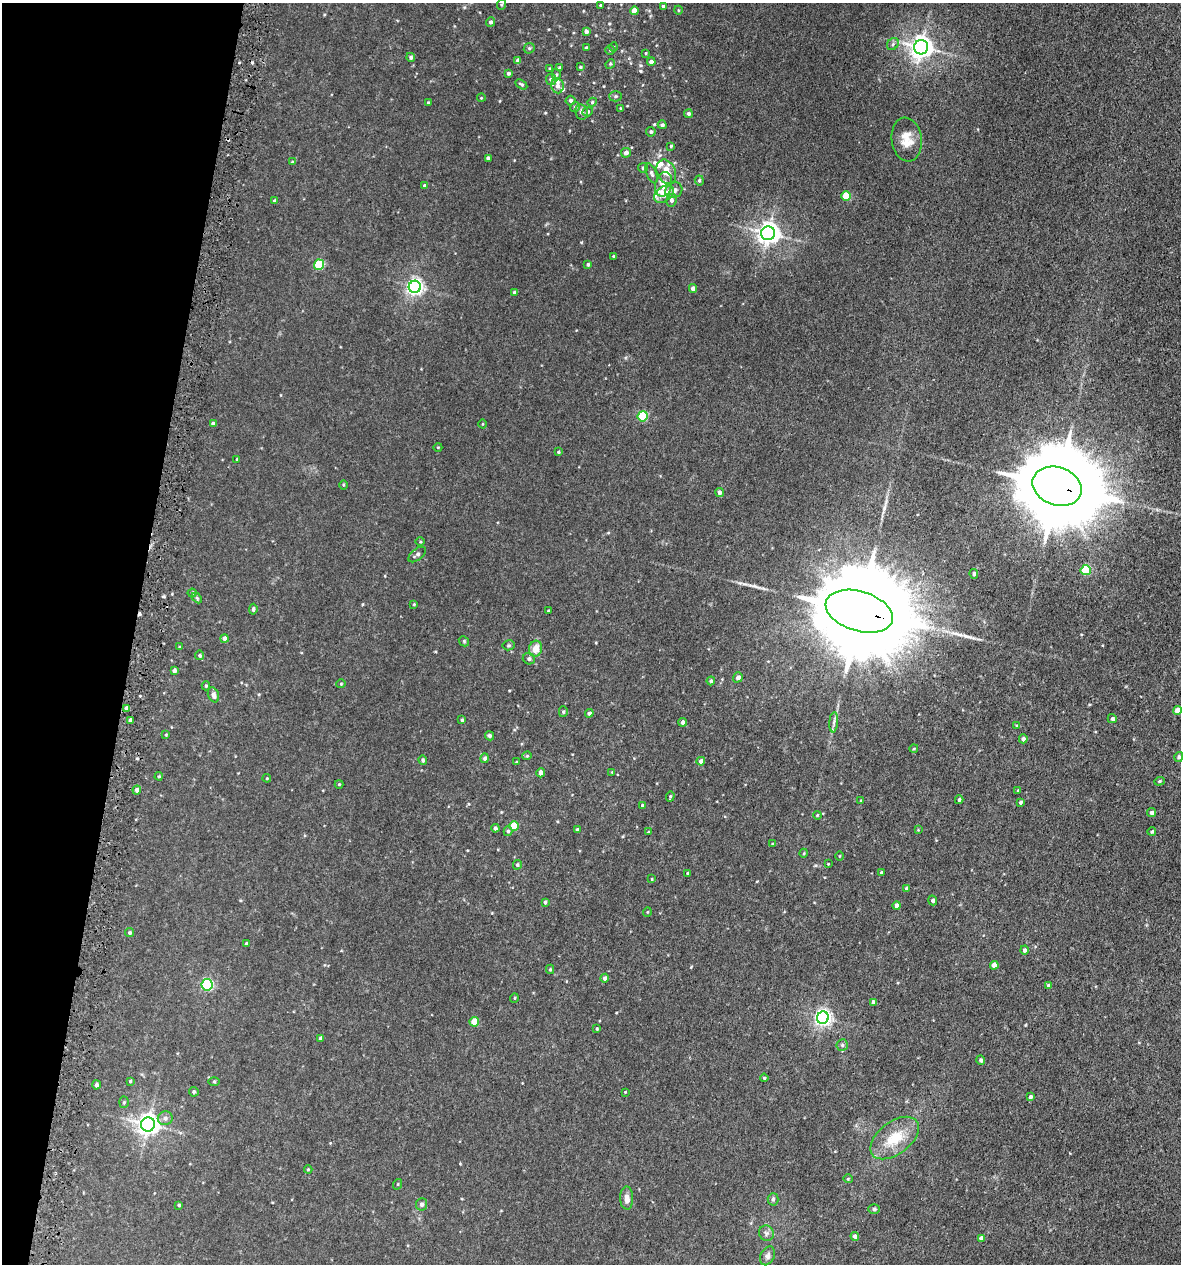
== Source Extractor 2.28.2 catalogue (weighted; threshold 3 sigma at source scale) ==
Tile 9 of 4 x 4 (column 1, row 3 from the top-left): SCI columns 337-1515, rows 1312-2573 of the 5223 x 5150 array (HDU 1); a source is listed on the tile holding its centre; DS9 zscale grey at full resolution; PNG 1183 x 1266 px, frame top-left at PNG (2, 3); each listed source drawn as its Kron ellipse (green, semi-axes under 4 px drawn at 4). Shown black and unused: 11% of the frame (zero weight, under 3 of 5 exposures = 5% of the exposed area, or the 3 px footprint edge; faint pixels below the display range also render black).
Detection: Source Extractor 2.28.2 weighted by HDU 2 'WHT'; one run over the whole footprint, this tile lists its part. Background 0.0171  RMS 0.0029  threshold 0.013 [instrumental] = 3 sigma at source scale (4.5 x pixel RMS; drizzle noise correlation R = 1.50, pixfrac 1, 0.05/0.05 arcsec/px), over >= 5 px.
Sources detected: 195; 3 cosmic-ray / hot-pixel residue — neither listed nor drawn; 5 inside a brighter listed object's ellipse — not listed separately; the other 187 listed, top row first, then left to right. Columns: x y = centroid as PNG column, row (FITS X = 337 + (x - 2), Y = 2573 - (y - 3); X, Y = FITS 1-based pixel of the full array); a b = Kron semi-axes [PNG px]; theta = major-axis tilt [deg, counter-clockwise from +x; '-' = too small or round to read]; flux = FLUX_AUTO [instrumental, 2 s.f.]
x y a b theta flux
502 4 6 3 71 0.32
600 5 3 3 - 0.28
663 6 3 3 - 0.47
678 10 4 3 - 0.25
634 11 4 4 - 3.4
491 22 5 4 - 0.68
586 31 4 4 - 0.97
893 44 6 5 - 0.62
613 47 5 3 - 0.23
921 47 7 7 - 210
529 48 6 5 - 0.42
586 48 4 3 - 0.36
610 50 4 4 - 0.28
646 53 4 3 - 0.26
411 57 4 4 - 0.58
518 60 4 4 - 0.9
651 62 4 4 - 1.2
610 64 5 4 - 0.32
580 67 4 3 - 0.28
560 68 4 3 - 0.46
550 69 4 3 - 0.36
508 73 4 4 - 0.54
556 75 6 4 88 0.41
551 79 5 5 - 0.78
521 84 6 4 -32 0.49
557 86 7 6 - 1.1
615 96 6 5 - 0.46
481 98 4 3 - 0.19
571 100 5 5 - 0.69
428 102 4 4 - 0.24
592 102 5 4 - 0.34
575 107 5 4 - 0.6
620 108 3 3 - 0.3
581 112 8 6 -79 0.93
588 112 5 4 - 0.4
688 114 4 4 - 0.69
662 125 4 4 - 0.64
651 132 5 4 - 0.48
907 140 22 15 -82 4.3
671 146 4 3 - 0.37
626 153 5 5 - 1.2
488 158 4 4 - 1
292 162 4 4 - 0.29
643 168 5 5 - 0.53
666 172 12 9 -66 3.9
651 173 11 5 -67 0.72
699 180 5 4 - 0.51
664 184 12 8 76 2.6
425 186 4 3 - 0.65
674 190 9 7 36 1.4
664 194 11 7 35 3.6
846 196 5 4 - 9
671 200 6 5 - 0.77
274 201 4 3 - 0.33
768 233 7 7 - 190
613 256 3 3 - 0.27
588 264 4 3 - 0.46
319 265 5 5 - 15
415 287 6 6 - 97
693 288 4 4 - 1.5
514 292 4 4 - 0.41
643 416 5 5 - 18
213 424 4 4 - 0.92
483 424 4 3 - 0.21
438 447 4 3 - 0.21
558 452 4 3 - 0.33
237 459 3 3 - 0.26
343 485 5 3 - 0.25
1057 486 25 19 -19 4600
719 492 4 4 - 0.88
420 542 5 3 - 0.26
417 554 10 5 39 0.9
1086 570 5 5 - 17
974 574 5 4 - 0.49
192 593 4 4 - 0.32
197 598 6 3 -46 0.32
414 604 4 4 - 0.25
253 609 5 3 - 0.48
548 611 4 2 - 0.19
859 611 34 20 -17 8200
225 639 4 4 - 1.4
464 641 5 4 - 0.34
509 645 6 5 - 0.41
179 647 3 3 - 0.24
536 649 8 6 75 2.8
200 655 5 4 - 0.46
529 659 6 5 - 0.59
174 671 4 4 - 0.84
738 677 5 4 - 1
711 681 4 4 - 0.43
341 684 4 4 - 0.27
206 686 4 4 - 0.33
213 695 8 5 -68 1.2
127 708 4 4 - 1.3
1177 710 4 4 - 2.8
563 712 5 4 - 0.44
589 713 4 4 - 0.92
1112 719 4 4 - 0.52
130 720 4 3 - 0.81
462 720 3 3 - 0.31
683 722 4 4 - 0.88
834 722 10 4 85 0.76
1017 726 4 4 - 0.53
166 735 3 3 - 0.26
489 736 4 4 - 0.58
1023 739 4 4 - 0.99
914 748 4 3 - 0.21
527 756 4 4 - 0.28
1179 757 5 4 - 0.62
485 758 5 4 - 0.74
423 760 5 4 - 0.41
701 761 4 4 - 1.2
517 762 4 2 - 0.2
612 772 4 4 - 0.19
541 773 5 3 - 0.91
159 776 4 3 - 0.32
267 778 4 4 - 0.27
1159 781 5 4 - 0.38
339 784 4 4 - 0.28
137 790 4 4 - 1.1
1018 791 3 3 - 0.29
670 796 5 4 - 0.35
959 800 4 3 - 0.43
861 801 4 3 - 0.23
1020 802 3 3 - 0.53
642 805 4 4 - 0.3
1152 813 4 4 - 1.1
817 815 4 3 - 0.23
514 826 5 4 - 7.1
495 828 4 4 - 0.62
577 830 4 3 - 0.77
918 830 3 3 - 0.21
508 831 5 4 - 0.48
648 832 4 4 - 0.24
1152 832 4 4 - 0.39
773 844 3 3 - 0.28
804 853 4 3 - 0.26
839 856 5 3 - 0.21
828 864 3 3 - 0.18
517 865 5 4 - 0.45
688 873 3 3 - 0.33
882 873 4 3 - 0.48
652 879 4 2 - 0.19
906 888 4 3 - 0.35
933 900 5 4 - 0.84
545 902 4 3 - 0.57
897 906 4 4 - 1.3
647 912 5 3 - 0.22
129 933 4 4 - 0.47
246 944 4 4 - 0.37
1024 950 4 4 - 0.83
994 965 4 4 - 2.3
550 969 4 4 - 0.38
605 978 4 4 - 0.88
207 985 6 5 - 32
1049 985 4 4 - 0.75
514 998 5 3 - 0.24
873 1002 4 3 - 0.84
823 1018 6 6 - 96
474 1022 5 4 - 6.7
597 1029 4 3 - 0.27
321 1038 4 4 - 1
842 1045 6 5 - 0.57
981 1060 5 4 - 0.7
764 1078 4 4 - 0.37
130 1081 4 3 - 0.3
214 1081 5 3 - 0.3
96 1085 4 4 - 0.77
194 1092 5 4 - 0.43
625 1092 3 3 - 0.18
1030 1097 4 4 - 0.7
124 1102 6 5 - 0.41
165 1118 7 7 - 1
148 1124 7 7 - 170
895 1138 28 16 38 7.9
308 1169 4 3 - 0.32
848 1179 4 4 - 0.28
398 1184 5 3 - 0.26
627 1198 11 6 -88 1.7
773 1199 6 5 - 0.52
421 1204 6 5 - 0.81
179 1205 3 3 - 0.36
874 1209 6 4 1 0.53
766 1233 8 7 - 0.82
855 1236 4 4 - 0.9
981 1238 4 4 - 0.91
767 1256 10 7 65 1
Overlapping masked pixels (flux is a lower limit): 2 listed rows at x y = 1057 486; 859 611